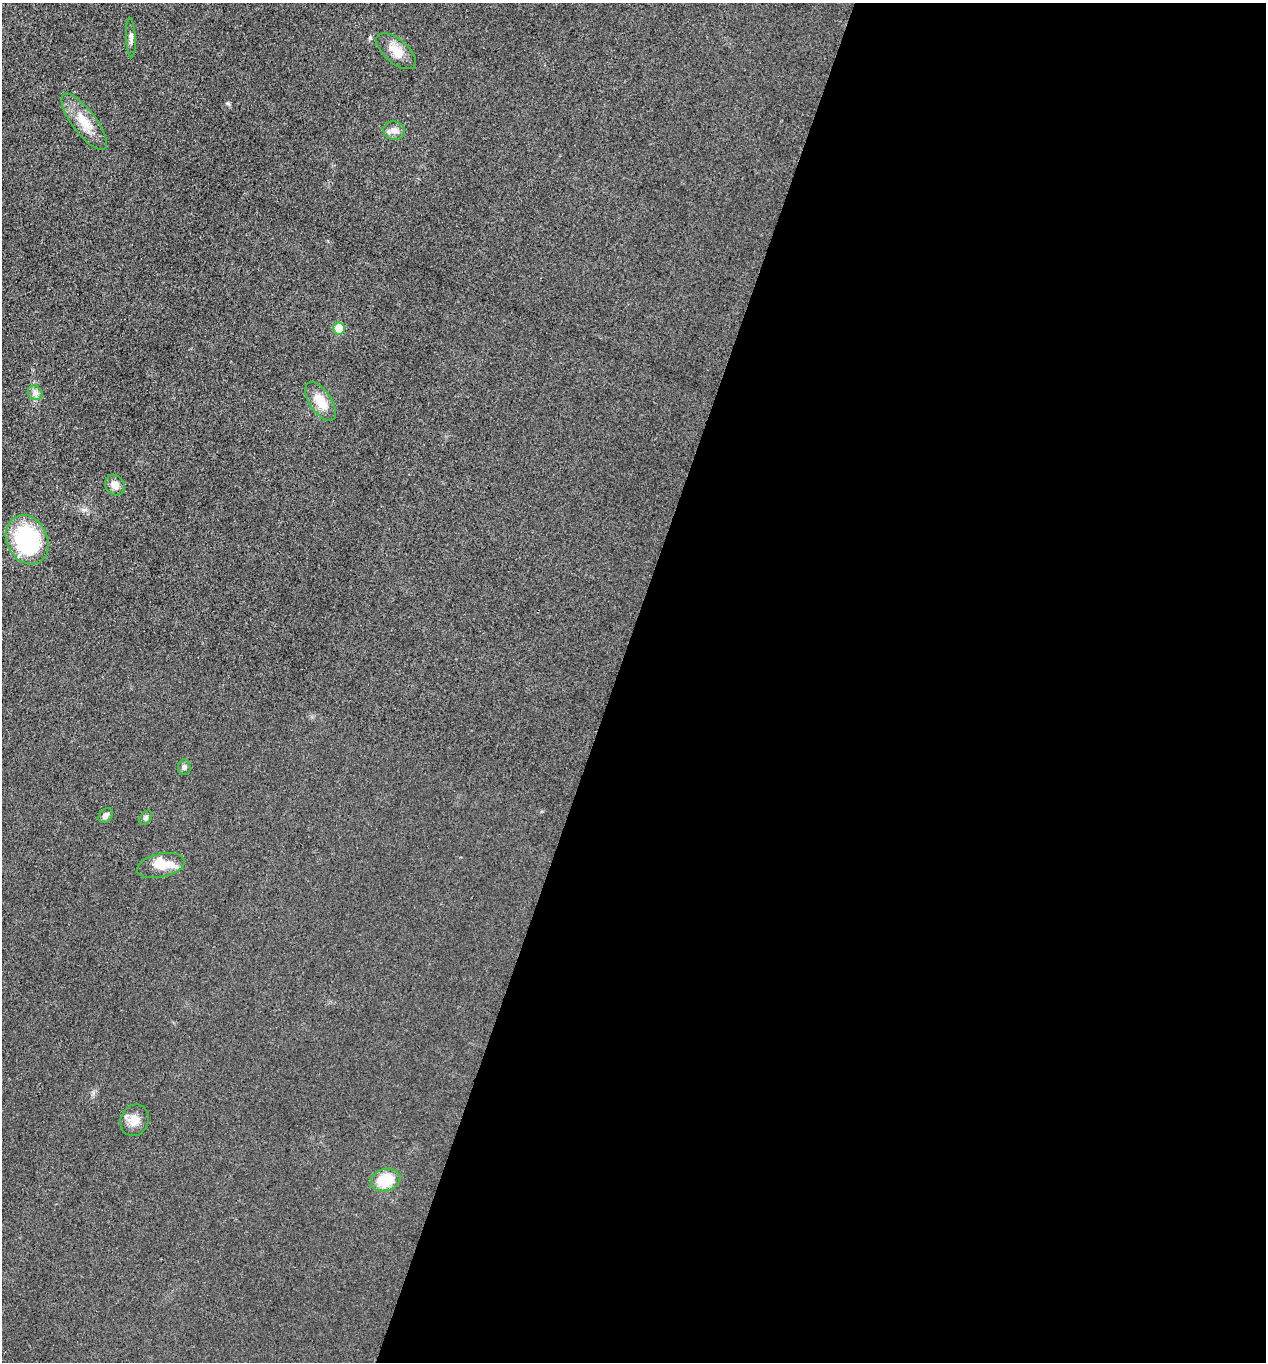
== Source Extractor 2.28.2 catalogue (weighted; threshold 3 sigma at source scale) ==
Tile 12 of 4 x 4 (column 4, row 3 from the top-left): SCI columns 4066-5329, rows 1363-2722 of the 5466 x 5451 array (HDU 1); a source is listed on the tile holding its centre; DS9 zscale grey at full resolution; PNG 1268 x 1364 px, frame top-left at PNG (2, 3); each listed source drawn as its Kron ellipse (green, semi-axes under 4 px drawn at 4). Shown black and unused: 52% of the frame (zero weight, under 3 of 4 exposures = <1% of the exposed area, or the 3 px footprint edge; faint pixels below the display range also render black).
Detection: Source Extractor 2.28.2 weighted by HDU 2 'WHT'; one run over the whole footprint, this tile lists its part. Background 0.0176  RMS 0.006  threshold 0.0269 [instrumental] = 3 sigma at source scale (4.5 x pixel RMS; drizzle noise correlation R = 1.50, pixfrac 1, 0.05/0.05 arcsec/px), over >= 5 px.
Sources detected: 16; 1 inside a brighter listed object's ellipse — not listed separately; the other 15 listed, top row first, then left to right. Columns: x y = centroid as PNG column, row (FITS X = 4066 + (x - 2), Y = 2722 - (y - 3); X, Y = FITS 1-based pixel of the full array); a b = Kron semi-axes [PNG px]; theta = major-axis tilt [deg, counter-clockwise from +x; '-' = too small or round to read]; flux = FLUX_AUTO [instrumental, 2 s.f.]
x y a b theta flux
131 38 19 5 -87 2.4
396 51 24 12 -41 8.8
84 122 34 11 -53 12
394 131 11 9 -9 4
339 328 6 5 - 11
35 393 8 6 -45 2.1
321 402 22 11 -56 11
115 485 11 9 -52 4.6
27 540 26 20 -62 60
184 767 8 6 86 1.4
106 815 8 6 49 2
146 818 8 5 50 1.3
161 866 24 12 13 9.3
135 1120 16 14 67 6.4
385 1180 15 11 17 18
Unlisted compact peaks at least as high as the median listed source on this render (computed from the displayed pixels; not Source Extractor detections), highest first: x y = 370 38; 228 103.